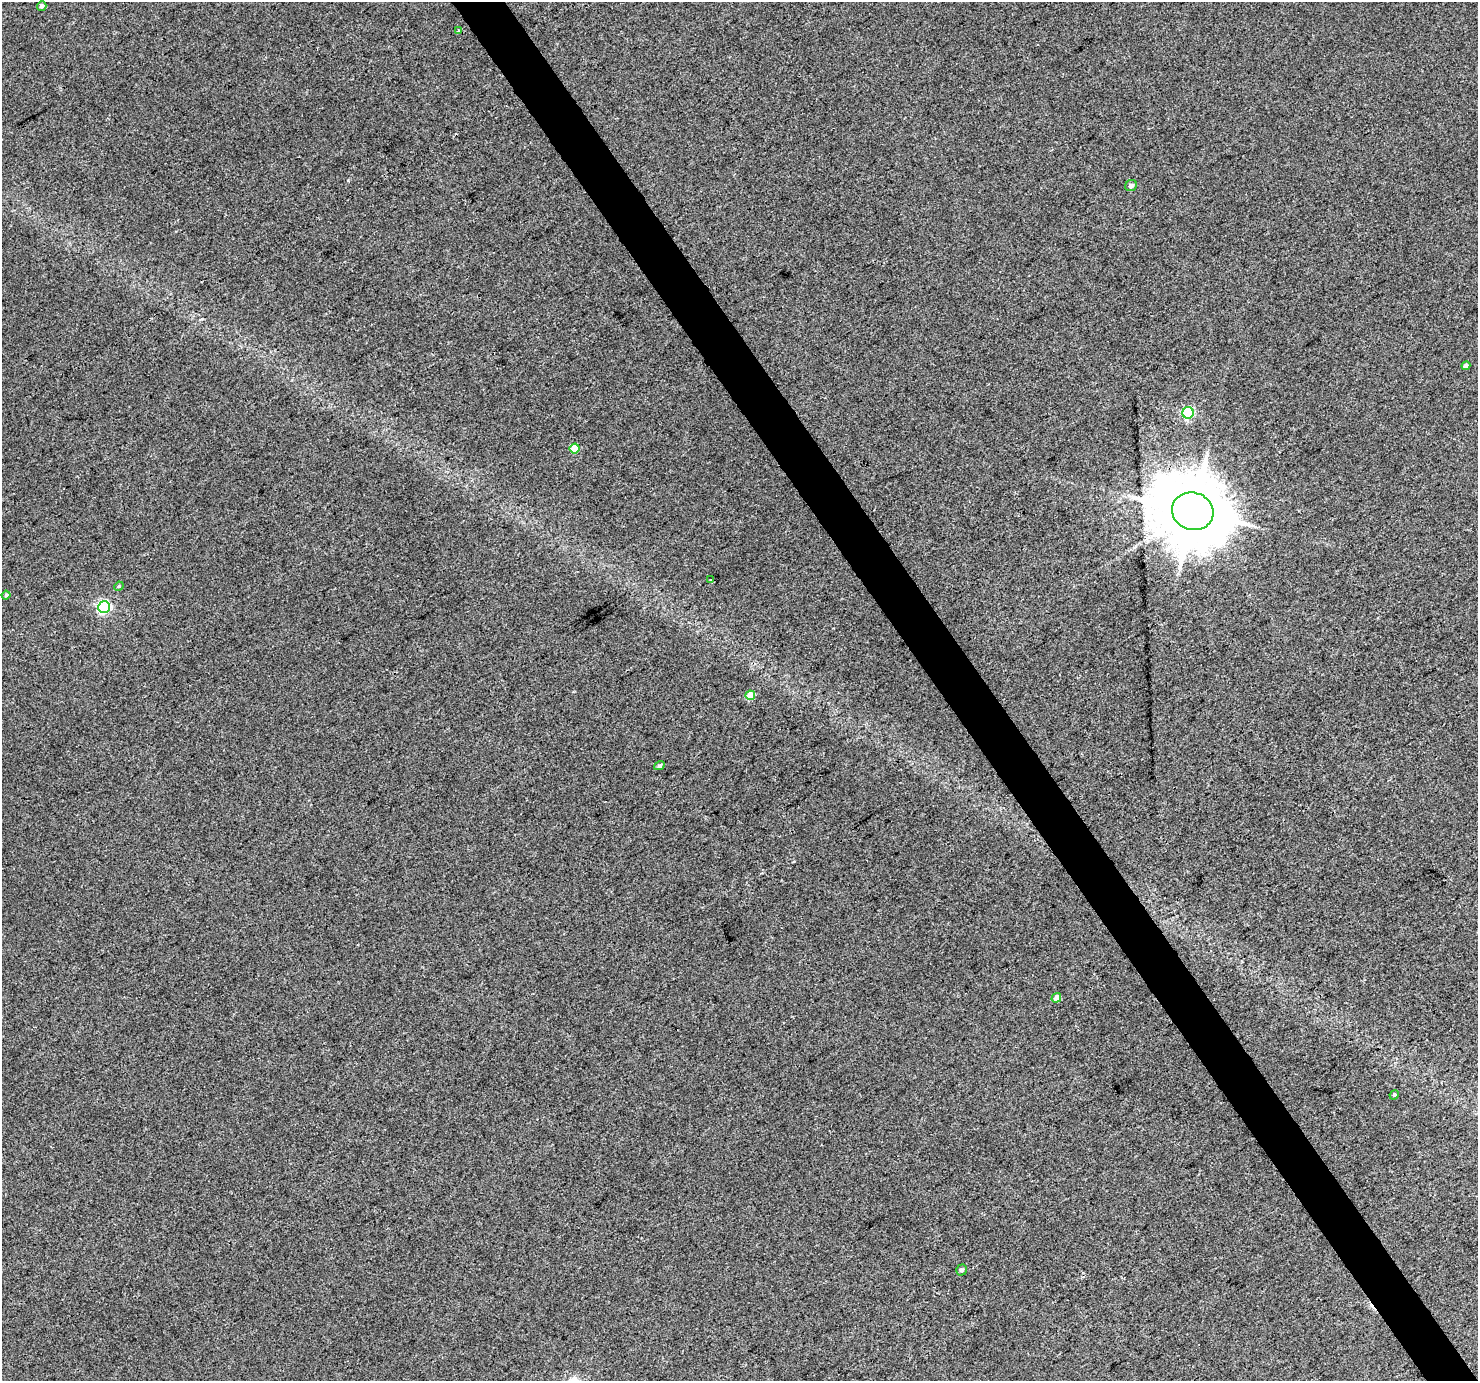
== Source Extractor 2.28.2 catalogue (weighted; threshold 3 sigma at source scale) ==
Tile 6 of 4 x 4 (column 2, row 2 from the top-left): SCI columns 1480-2955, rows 2944-4322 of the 5906 x 5822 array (HDU 1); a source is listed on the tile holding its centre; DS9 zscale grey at full resolution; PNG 1480 x 1383 px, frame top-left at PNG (2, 2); each listed source drawn as its Kron ellipse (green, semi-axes under 4 px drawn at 4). Shown black and unused: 4% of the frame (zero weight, under 3 of 4 exposures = <1% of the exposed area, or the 3 px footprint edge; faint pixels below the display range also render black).
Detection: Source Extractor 2.28.2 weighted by HDU 2 'WHT'; one run over the whole footprint, this tile lists its part. Background 0.0157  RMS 0.0043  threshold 0.0192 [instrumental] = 3 sigma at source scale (4.5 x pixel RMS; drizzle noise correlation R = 1.50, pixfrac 1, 0.0396/0.0396 arcsec/px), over >= 5 px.
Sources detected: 16; all 16 listed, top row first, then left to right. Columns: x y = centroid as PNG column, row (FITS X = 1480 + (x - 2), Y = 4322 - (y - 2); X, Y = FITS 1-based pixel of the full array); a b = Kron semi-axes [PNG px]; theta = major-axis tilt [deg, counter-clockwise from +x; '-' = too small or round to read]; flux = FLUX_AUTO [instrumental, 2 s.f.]
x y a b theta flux
42 6 5 4 - 1.2
459 30 4 3 - 0.76
1131 186 6 5 - 1.7
1466 366 4 4 - 1.3
1188 413 6 5 - 46
575 448 5 5 - 11
1193 511 21 18 -20 3900
711 579 3 3 - 3.4
119 586 5 4 - 0.49
6 595 4 4 - 0.65
104 607 6 6 - 70
750 695 5 4 - 8.3
659 766 5 4 - 0.89
1056 998 5 4 - 3.3
1394 1095 5 4 - 0.44
961 1270 5 5 - 0.96
Overlapping masked pixels (flux is a lower limit): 1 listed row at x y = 1193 511